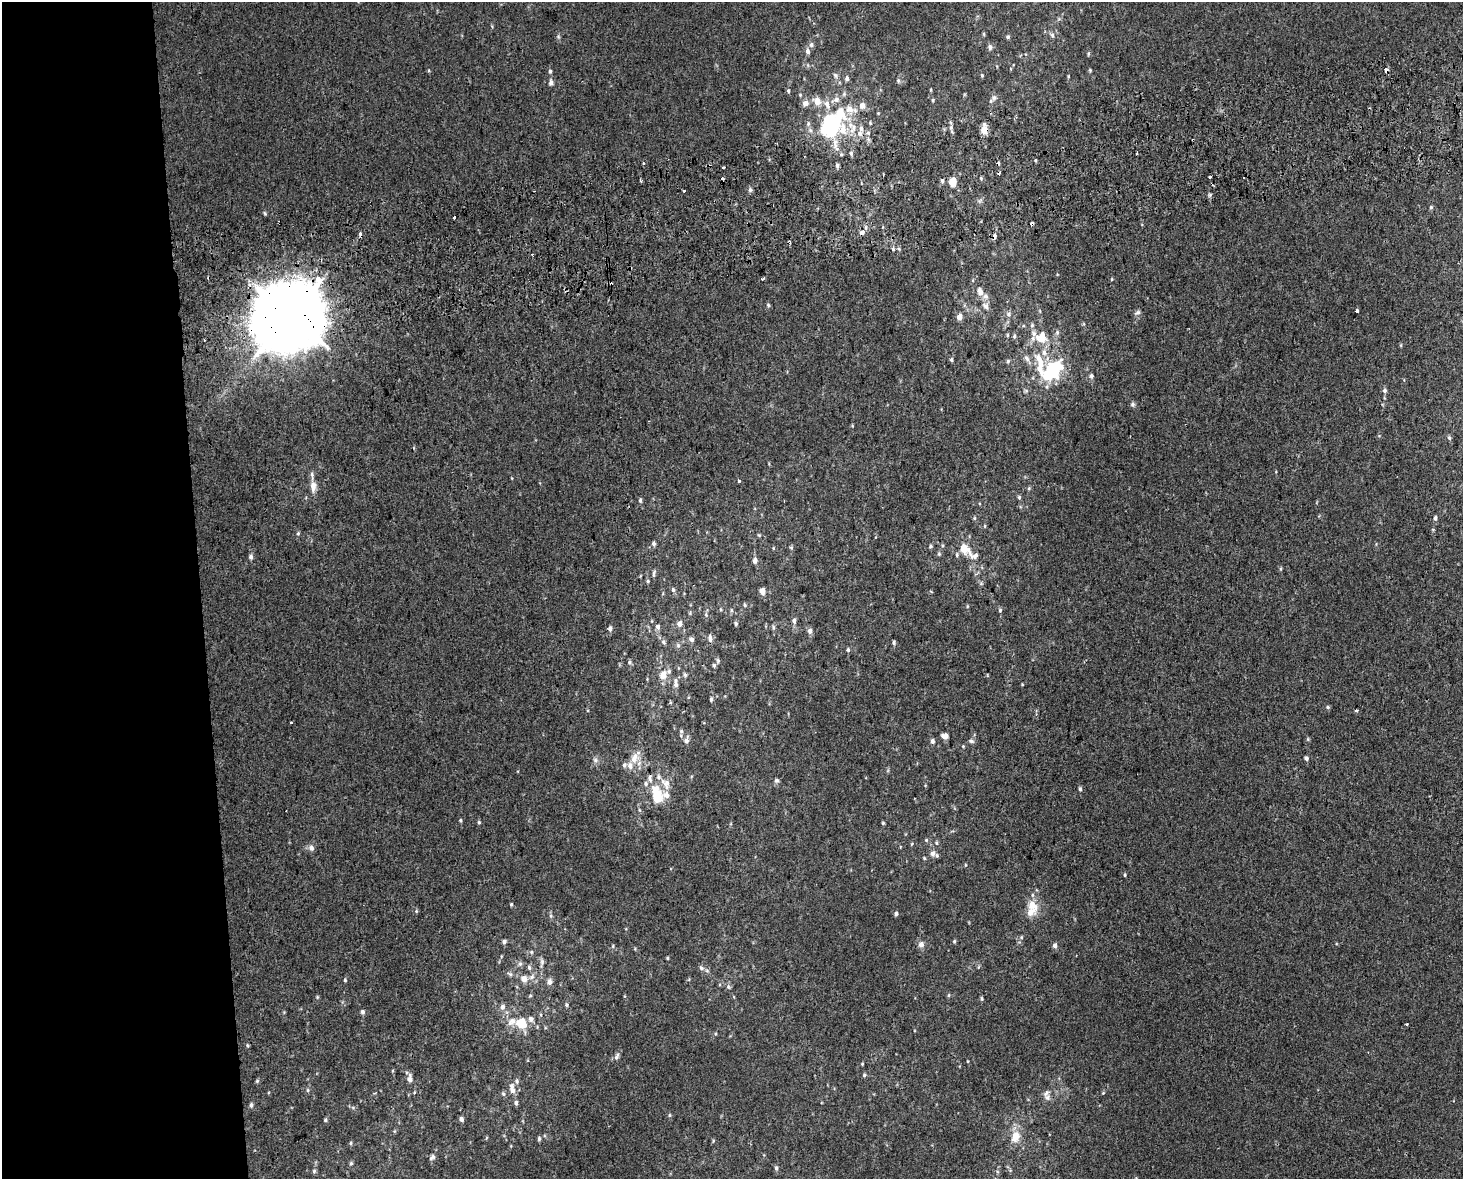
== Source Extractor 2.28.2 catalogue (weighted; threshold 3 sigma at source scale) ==
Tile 7 of 3 x 4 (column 1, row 3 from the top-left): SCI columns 22-1482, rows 1219-2395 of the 4470 x 4790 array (HDU 1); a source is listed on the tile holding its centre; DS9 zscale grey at full resolution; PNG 1465 x 1181 px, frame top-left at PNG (2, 2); no overlay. Shown black and unused: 14% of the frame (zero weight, under 2 of 3 exposures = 2% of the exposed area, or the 3 px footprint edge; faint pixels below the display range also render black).
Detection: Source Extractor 2.28.2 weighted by HDU 2 'WHT'; one run over the whole footprint, this tile lists its part. Background 0.00318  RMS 0.0056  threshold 0.0251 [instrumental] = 3 sigma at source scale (4.5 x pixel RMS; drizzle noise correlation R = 1.50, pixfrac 1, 0.0396/0.0396 arcsec/px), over >= 5 px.
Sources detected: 251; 2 inside a brighter object's white glare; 10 cosmic-ray / hot-pixel residue — not listed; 27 inside a brighter listed object's ellipse — not listed separately; the other 212 listed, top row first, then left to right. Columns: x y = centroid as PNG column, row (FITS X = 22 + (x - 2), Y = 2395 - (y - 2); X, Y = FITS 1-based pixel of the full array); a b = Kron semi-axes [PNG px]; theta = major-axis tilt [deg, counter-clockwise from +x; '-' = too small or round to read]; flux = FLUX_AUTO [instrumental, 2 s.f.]
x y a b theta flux
1052 35 6 5 - 1.1
558 36 6 4 -47 0.78
1008 37 5 4 - 0.92
811 44 7 6 - 1.7
990 47 6 6 - 1.7
808 51 7 5 -76 2
1088 53 5 4 - 0.7
1090 70 5 4 - 0.58
1386 70 4 3 - 4.4
550 71 6 4 -90 1.1
835 75 7 5 -62 1.3
982 75 5 4 - 0.65
1068 76 5 3 - 0.45
847 78 5 4 - 1.7
898 80 6 5 - 1
551 82 6 5 - 2
788 91 5 4 - 0.85
800 95 5 4 - 0.62
994 98 9 7 54 1.9
933 100 5 3 - 0.61
817 101 9 7 -67 5.3
805 103 5 5 - 4.3
862 105 6 5 - 4.1
878 113 3 3 - 0.46
808 123 6 5 - 1.2
870 123 5 3 - 0.54
833 124 33 19 90 46
951 127 6 5 - 1.3
984 130 7 6 - 7.7
860 133 7 7 - 2.7
868 133 5 5 - 1.1
1193 140 3 3 - 1.2
851 153 6 5 - 1.1
1035 160 4 3 - 0.64
643 163 3 3 - 1.1
837 165 5 5 - 1.1
723 167 3 3 - 1.4
1210 177 3 3 - 1.4
722 179 3 3 - 2
640 180 5 3 - 0.62
942 181 5 4 - 1.1
952 182 6 5 - 8.1
684 190 3 3 - 3.9
750 190 6 5 - 1.4
979 201 8 5 31 1.1
1431 207 5 4 - 0.75
265 213 5 4 - 0.74
454 217 3 3 - 4
1032 224 4 3 - 8.6
862 233 4 4 - 17
994 236 8 5 85 1.6
893 249 6 3 -46 0.73
532 254 3 3 - 0.62
763 278 4 3 - 2.2
1112 279 5 3 - 0.47
980 292 10 7 -67 3.8
768 305 5 5 - 0.84
985 306 11 8 -51 2.8
1357 311 3 3 - 4.9
1137 313 9 6 30 1.5
1008 314 7 7 - 1.9
290 316 22 19 49 5700
959 317 5 5 - 4.6
1057 332 7 5 89 1.3
1007 335 6 3 89 0.59
1014 336 6 5 - 0.94
204 340 3 2 - 0.6
1401 345 5 3 - 0.54
1027 359 14 6 -60 2.7
951 360 5 4 - 0.85
1008 361 6 5 - 0.88
1040 363 42 11 -80 18
1053 367 15 12 25 36
1091 376 6 5 - 1.5
1385 391 6 5 - 1.3
1133 404 6 6 - 1.2
1449 438 6 5 - 0.92
738 481 3 3 - 3.2
313 486 13 7 89 4.3
1029 488 5 4 - 0.7
1019 497 5 4 - 0.81
640 500 6 4 -90 1
974 518 5 4 - 0.69
1435 518 5 4 - 1.2
985 526 5 3 - 0.47
298 533 6 4 67 0.8
759 535 4 4 - 0.62
654 544 6 5 - 1.4
930 546 6 4 49 0.78
773 548 5 3 - 0.48
791 548 6 5 - 0.89
965 549 18 10 -41 8.4
939 554 6 5 - 0.86
251 557 6 5 - 1.7
755 560 6 5 - 2.3
1281 569 6 4 89 0.65
654 573 9 4 74 1.1
648 581 5 4 - 0.76
981 583 6 4 -19 0.79
673 590 6 5 - 1.2
762 591 5 4 - 6.1
745 605 6 4 -52 0.85
967 606 5 3 - 0.55
731 610 6 3 -72 0.72
1000 610 5 5 - 0.89
706 615 5 4 - 0.78
794 621 6 5 - 1.8
736 623 5 4 - 1.3
679 624 5 5 - 3.5
658 627 6 5 - 1.8
773 627 7 5 84 0.96
610 628 6 5 - 1.7
810 631 6 5 - 2.3
710 638 11 6 -79 2.1
692 639 6 5 - 1.6
664 642 8 5 -53 1.4
894 643 6 4 -80 1
678 645 6 6 - 1.1
848 650 6 5 - 0.85
629 662 6 5 - 1.2
714 665 6 5 - 1.2
669 671 7 6 - 1.3
663 675 8 6 70 6.4
685 675 7 4 -79 1.1
676 685 8 6 -89 2.2
711 699 6 4 90 0.94
670 702 5 3 - 0.59
1328 707 5 5 - 0.8
1356 710 3 3 - 1.1
681 731 8 5 89 1.2
945 736 6 5 - 3.2
1308 739 5 5 - 0.66
686 740 9 6 76 2.6
932 741 5 4 - 1.9
971 741 8 5 -19 1.3
963 746 4 4 - 0.47
634 758 16 10 62 6.6
1306 758 5 5 - 1.4
595 760 7 7 - 1.7
650 778 11 5 -87 1.9
776 780 6 6 - 1.3
666 783 15 10 -89 5.3
1080 789 6 4 -89 1.1
657 798 14 11 69 14
460 820 5 4 - 0.69
479 822 5 4 - 0.7
883 823 4 4 - 0.68
926 840 5 5 - 0.73
936 843 5 4 - 0.77
912 844 5 3 - 0.5
311 848 9 7 -50 2.1
932 853 7 7 - 2.9
924 858 5 4 - 0.58
965 865 5 3 - 0.45
1125 875 5 3 - 0.61
511 904 4 3 - 0.67
1032 906 18 12 -46 8.3
416 911 5 4 - 0.74
896 913 4 4 - 1.3
1021 937 6 5 - 0.89
954 941 5 4 - 0.76
504 942 5 5 - 1.5
921 944 8 8 - 2.4
1055 945 5 4 - 2.5
613 946 5 3 - 0.6
531 952 6 5 - 0.95
667 958 4 3 - 0.65
542 962 13 6 83 1.9
520 964 7 6 - 1.3
978 967 6 3 70 0.59
529 968 6 5 - 1.3
701 968 8 6 -45 1.4
510 974 8 5 -31 1.2
532 977 9 6 45 2.1
524 979 6 5 - 5.4
345 980 5 4 - 0.71
550 982 6 5 - 2.9
728 987 7 5 -70 1.3
949 995 5 3 - 0.62
317 997 5 4 - 0.62
982 999 4 4 - 0.81
566 1005 5 5 - 0.85
502 1007 7 6 - 2
362 1012 6 5 - 1.4
521 1023 13 11 -23 12
1407 1024 3 2 - 0.86
247 1045 5 4 - 0.73
617 1057 11 6 67 1.7
862 1064 5 4 - 0.51
864 1075 5 5 - 0.92
410 1079 9 5 85 3.2
257 1081 5 5 - 0.75
512 1088 16 7 -80 4.1
308 1090 5 5 - 0.86
1103 1093 5 4 - 0.58
503 1094 6 5 - 1
1047 1097 11 9 -55 2.9
251 1105 6 5 - 1.4
353 1107 6 4 -1 0.91
669 1115 6 4 90 0.68
461 1119 5 4 - 1.8
325 1120 5 4 - 0.8
394 1131 6 4 89 0.62
1015 1137 11 8 74 8
539 1138 6 4 90 1.1
713 1141 6 3 73 0.54
351 1143 5 4 - 0.84
431 1158 7 5 -68 1.1
351 1163 6 5 - 0.98
776 1168 6 5 - 1.3
314 1171 6 5 - 1.1
1136 1178 5 3 - 0.51
Overlapping masked pixels (flux is a lower limit): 7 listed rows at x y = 1386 70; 984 130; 1193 140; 1032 224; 862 233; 994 236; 290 316
Isophote crosses this tile's border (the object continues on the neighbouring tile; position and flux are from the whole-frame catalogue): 1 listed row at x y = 1136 1178